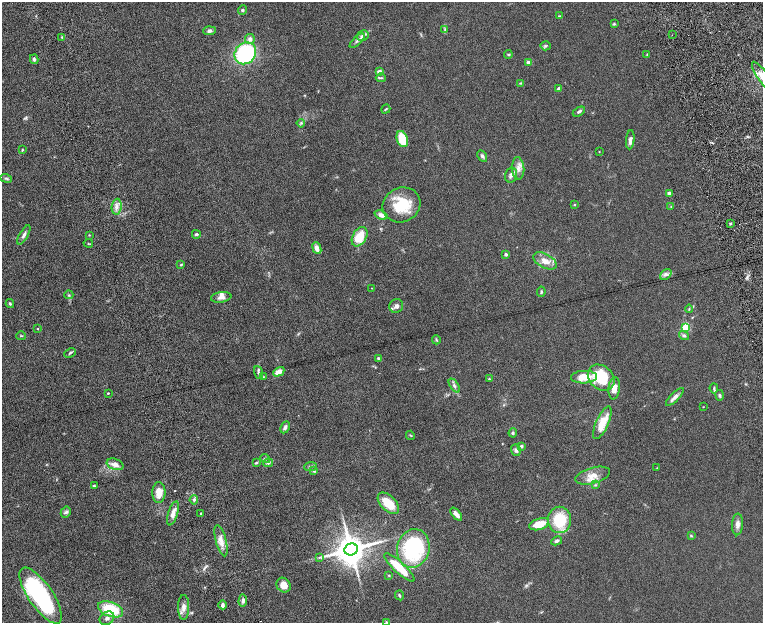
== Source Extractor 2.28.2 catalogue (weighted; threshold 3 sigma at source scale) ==
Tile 7 of 4 x 4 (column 3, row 2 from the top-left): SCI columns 3099-4620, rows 2800-4041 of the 6199 x 5478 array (HDU 1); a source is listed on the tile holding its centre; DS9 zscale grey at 2 x 2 block average (1 PNG px = mean of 2 x 2 image px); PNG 765 x 625 px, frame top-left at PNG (2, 2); each listed source drawn as its Kron ellipse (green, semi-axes under 4 px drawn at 4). Shown black and unused: <1% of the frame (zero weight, under 8 of 16 exposures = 4% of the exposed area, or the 3 px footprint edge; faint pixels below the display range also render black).
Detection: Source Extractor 2.28.2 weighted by HDU 2 'WHT'; one run over the whole footprint, this tile lists its part. Background 0.0564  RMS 0.004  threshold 0.0164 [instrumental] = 3 sigma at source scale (4.09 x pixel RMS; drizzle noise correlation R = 1.36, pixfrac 0.8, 0.05/0.05 arcsec/px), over >= 5 px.
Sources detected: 129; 1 inside a brighter object's white glare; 1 cosmic-ray / hot-pixel residue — neither listed nor drawn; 8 inside a brighter listed object's ellipse — not listed separately; the other 119 listed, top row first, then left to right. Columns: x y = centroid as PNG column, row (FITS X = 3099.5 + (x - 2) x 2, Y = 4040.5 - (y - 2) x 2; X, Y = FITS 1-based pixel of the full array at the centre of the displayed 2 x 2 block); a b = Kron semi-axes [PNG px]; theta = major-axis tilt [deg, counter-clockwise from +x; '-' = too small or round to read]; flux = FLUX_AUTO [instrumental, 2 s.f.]
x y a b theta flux
242 10 4 4 - 1.1
559 16 4 3 - 0.61
614 24 4 3 - 0.86
445 30 3 3 - 0.77
209 31 6 4 4 2.1
672 35 2 2 - 0.28
363 36 6 5 - 2.3
62 37 3 2 - 0.6
250 39 5 4 - 3.3
357 41 9 3 44 2.1
545 46 5 4 - 1.2
245 53 11 10 - 86
508 54 4 3 - 0.97
647 54 3 2 - 0.58
34 59 5 3 - 1.7
528 62 3 3 - 2.1
380 72 4 3 - 5.3
762 76 16 5 -56 7.1
381 78 5 3 - 0.99
520 83 3 3 - 0.67
558 89 4 3 - 1.6
386 109 5 2 - 0.75
579 112 6 3 30 1.8
301 123 4 3 - 0.94
402 139 8 5 -72 18
630 140 9 4 84 2.8
22 150 3 2 - 0.63
599 152 2 2 - 0.36
482 156 6 4 -60 2
518 168 11 6 -86 5.2
511 175 8 6 76 2.8
6 178 6 4 -21 1.3
669 193 2 2 - 4.8
402 205 19 17 27 28
574 205 3 2 - 0.5
117 207 8 5 85 3.6
671 207 3 2 - 0.54
381 215 7 4 -22 3.6
730 224 3 3 - 1
196 234 4 3 - 1.6
24 235 11 3 60 2.3
89 235 3 2 - 0.42
360 237 10 6 59 17
88 243 4 2 - 0.55
317 248 6 4 -67 4.9
506 254 2 2 - 2.2
545 261 13 7 -28 7.5
181 265 4 2 - 0.7
666 274 6 4 44 2.3
372 288 2 2 - 0.26
541 292 5 3 - 1
69 295 4 3 - 1
221 297 10 5 9 3.5
10 304 4 3 - 1.1
396 306 7 6 - 3.1
689 309 4 2 - 0.6
685 328 3 3 - 45
37 329 2 2 - 0.42
21 336 5 3 - 0.72
684 336 5 4 - 1.5
436 340 4 3 - 0.83
70 353 6 3 28 1.2
379 358 4 4 - 1.3
279 372 6 4 28 6.7
258 373 6 3 -70 1.6
263 377 3 3 - 0.67
584 377 13 6 2 17
601 378 15 11 -43 45
489 379 3 3 - 0.58
454 386 8 4 -55 2.1
614 388 11 5 84 6.3
714 388 5 3 - 1.3
108 393 2 2 - 0.71
720 395 5 4 - 1.4
675 397 12 4 46 3.7
703 407 2 2 - 0.31
602 423 18 6 65 15
285 427 6 3 62 2.4
513 433 4 3 - 1.1
410 435 5 2 - 0.67
521 446 3 3 - 1.4
516 450 6 4 -71 2.1
265 459 5 4 - 1.3
256 463 4 3 - 0.94
268 463 5 4 - 1.8
115 464 8 5 -20 5.8
311 466 6 2 7 0.94
657 468 3 2 - 0.39
314 471 4 3 - 0.97
593 476 18 8 15 7.7
595 485 3 3 - 0.83
94 486 3 2 - 1.1
159 492 10 6 89 9.7
194 500 5 3 - 1.6
388 503 13 7 -45 17
66 512 6 5 - 1.8
173 513 12 4 73 6
201 513 2 2 - 0.61
456 514 7 3 -49 4.4
560 520 13 11 90 27
539 524 10 5 16 15
737 524 11 5 87 4.1
691 536 4 3 - 0.72
221 541 16 5 -76 6.4
557 541 6 3 26 1.9
413 548 19 16 76 66
351 549 7 6 - 1800
320 557 3 2 - 0.6
399 567 20 5 -43 17
389 575 2 2 - 0.47
284 585 8 6 -52 7.9
400 595 5 3 - 0.86
41 596 33 12 -55 110
243 601 6 4 87 2.4
223 605 4 3 - 2.8
184 607 12 5 89 4.5
110 609 13 7 -20 32
107 618 8 6 34 3.3
386 622 4 3 - 0.62
Isophote crosses this tile's border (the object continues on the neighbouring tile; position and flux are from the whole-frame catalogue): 2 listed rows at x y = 762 76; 386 622
Diffuse or blended objects may show on this block-average render without a row.